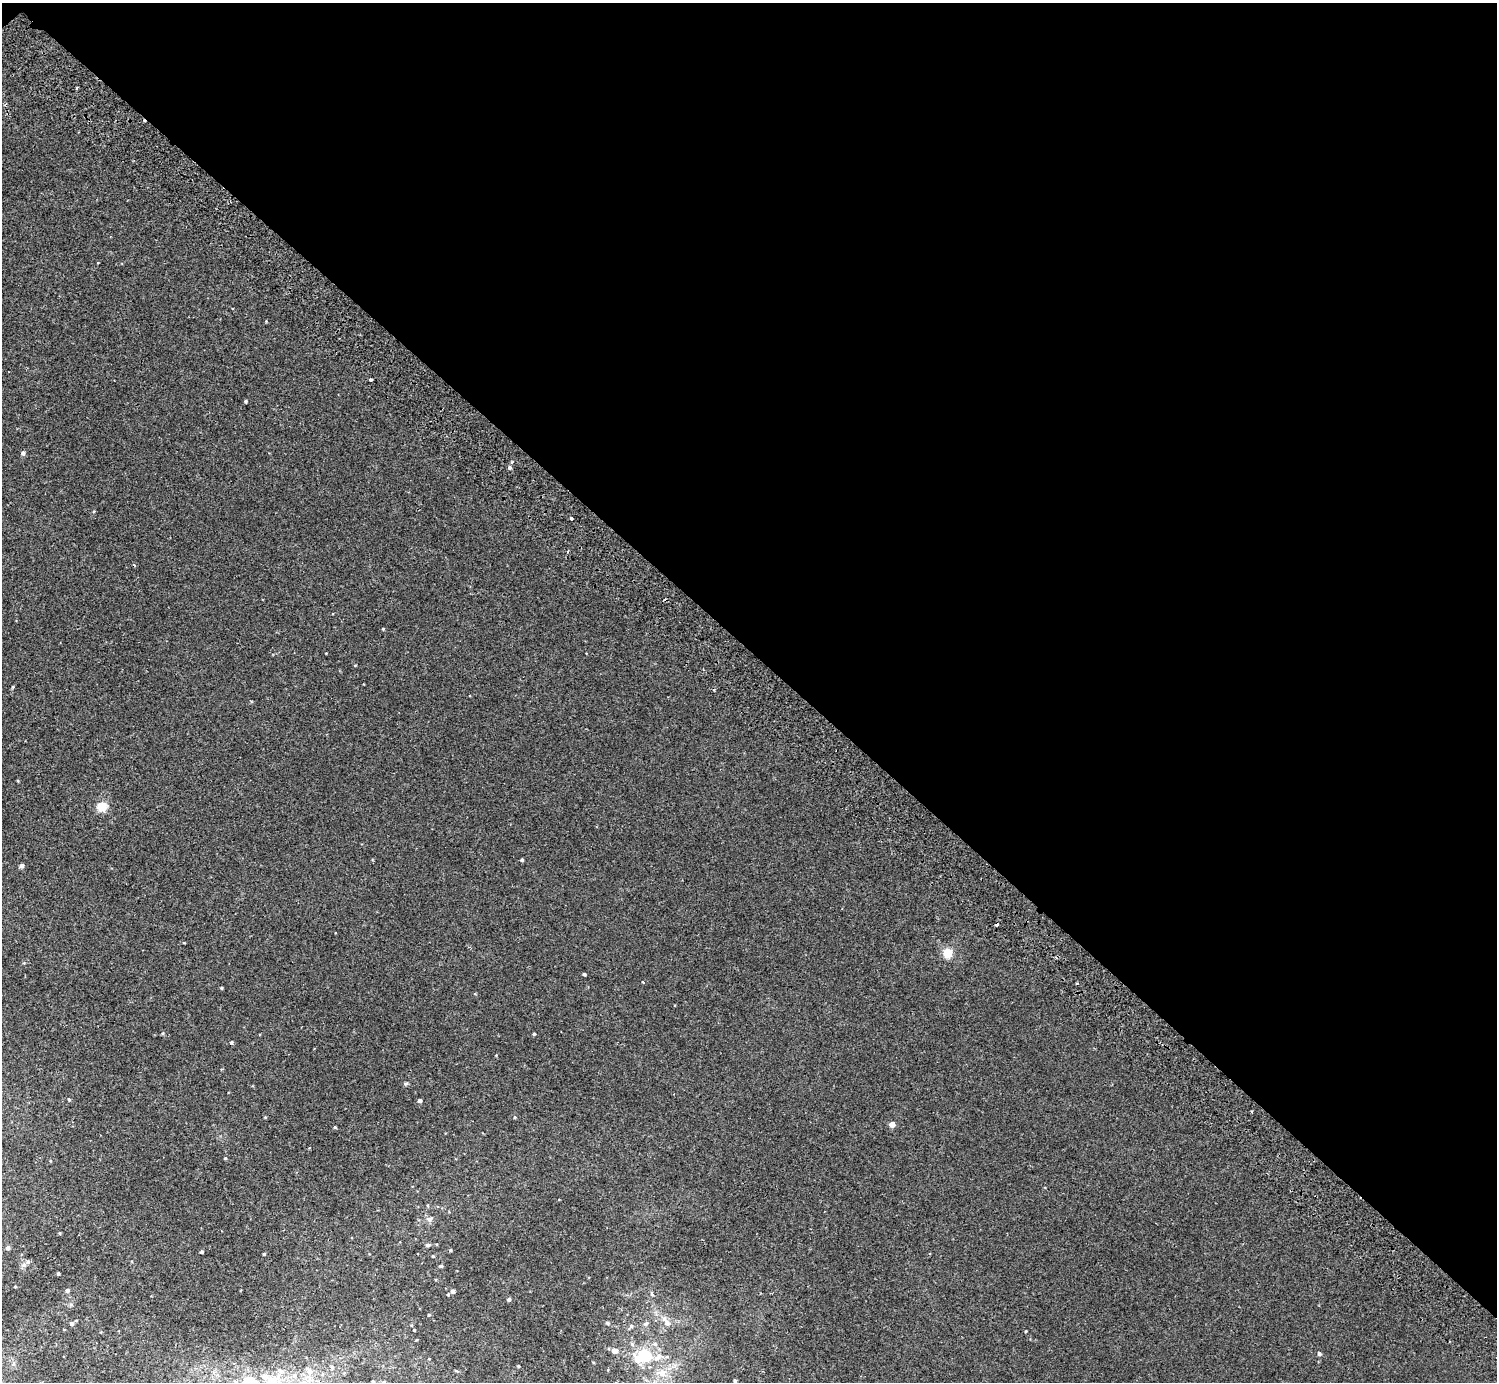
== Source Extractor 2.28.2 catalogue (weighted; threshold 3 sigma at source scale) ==
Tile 3 of 4 x 4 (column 3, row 1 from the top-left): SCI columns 3034-4528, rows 4348-5727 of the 6070 x 6071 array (HDU 1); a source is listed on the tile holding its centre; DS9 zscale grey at full resolution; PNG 1499 x 1384 px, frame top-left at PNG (2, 3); no overlay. Shown black and unused: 47% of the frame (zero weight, under 2 of 3 exposures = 3% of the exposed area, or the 3 px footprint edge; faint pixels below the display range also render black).
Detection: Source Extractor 2.28.2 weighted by HDU 2 'WHT'; one run over the whole footprint, this tile lists its part. Background 0.00212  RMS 0.0043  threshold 0.0192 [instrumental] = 3 sigma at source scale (4.5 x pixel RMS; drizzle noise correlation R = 1.50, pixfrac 1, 0.05/0.05 arcsec/px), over >= 5 px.
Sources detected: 82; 1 inside a brighter object's white glare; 2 cosmic-ray / hot-pixel residue — not listed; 2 inside a brighter listed object's ellipse — not listed separately; the other 77 listed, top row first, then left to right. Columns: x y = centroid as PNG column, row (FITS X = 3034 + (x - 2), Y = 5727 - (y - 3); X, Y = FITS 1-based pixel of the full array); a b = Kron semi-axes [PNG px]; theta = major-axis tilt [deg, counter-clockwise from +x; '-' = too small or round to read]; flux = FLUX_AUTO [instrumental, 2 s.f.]
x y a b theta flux
77 88 4 3 - 0.4
266 321 4 3 - 0.31
371 380 4 3 - 1.1
246 401 3 3 - 0.65
23 453 5 5 - 1.1
510 467 5 5 - 0.78
94 511 4 3 - 0.39
571 518 4 3 - 1.5
383 629 4 3 - 0.48
355 665 3 3 - 0.31
13 687 4 3 - 0.35
18 781 4 3 - 0.38
102 807 9 8 - 7
522 860 3 3 - 0.7
21 866 4 4 - 1.5
184 943 4 3 - 0.35
948 953 9 8 - 6.8
24 963 5 4 - 0.37
584 974 4 3 - 0.74
643 982 3 3 - 0.37
1077 983 3 3 - 0.43
221 988 3 3 - 0.44
163 1033 5 4 - 0.55
534 1034 3 3 - 0.53
231 1042 3 3 - 1.4
405 1084 6 5 - 0.69
69 1099 5 4 - 0.5
420 1101 4 4 - 1.3
1251 1112 4 2 - 0.38
265 1117 4 3 - 0.35
515 1117 4 3 - 0.45
892 1124 4 4 - 5.4
335 1127 4 3 - 0.42
225 1158 4 4 - 0.44
50 1161 5 3 - 0.33
430 1219 11 8 21 1.7
60 1233 3 3 - 0.46
428 1245 5 5 - 0.79
8 1248 4 4 - 1.1
450 1250 3 3 - 0.49
202 1252 3 3 - 0.77
264 1254 3 3 - 0.49
433 1256 3 3 - 0.41
28 1262 7 7 - 1.1
441 1266 5 4 - 0.61
58 1273 3 3 - 0.61
15 1286 4 2 - 0.28
67 1290 4 4 - 1
453 1291 5 5 - 1.4
652 1294 6 4 -67 0.7
509 1299 4 4 - 1
71 1305 6 5 - 0.61
429 1315 4 3 - 0.4
71 1323 5 5 - 0.94
607 1323 5 5 - 0.74
667 1323 10 8 -55 2.4
645 1324 8 6 26 1.2
631 1326 9 6 53 1.1
414 1330 3 2 - 0.32
1026 1331 3 3 - 0.36
655 1344 8 6 -19 1.4
614 1351 5 5 - 3.3
1319 1354 5 4 - 0.9
643 1355 8 6 -80 14
657 1358 9 8 - 2.8
429 1359 4 3 - 0.27
638 1360 18 11 -53 8
593 1362 4 3 - 0.32
518 1366 3 3 - 0.44
309 1371 9 9 - 2.9
456 1371 7 3 -14 0.4
661 1373 16 11 1 5.4
322 1374 6 4 90 0.56
272 1380 29 13 26 12
373 1381 4 3 - 0.51
735 1381 3 3 - 0.61
384 1382 5 5 - 0.55
Isophote crosses this tile's border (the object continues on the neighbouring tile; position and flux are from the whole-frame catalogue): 3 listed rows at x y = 272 1380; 373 1381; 384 1382